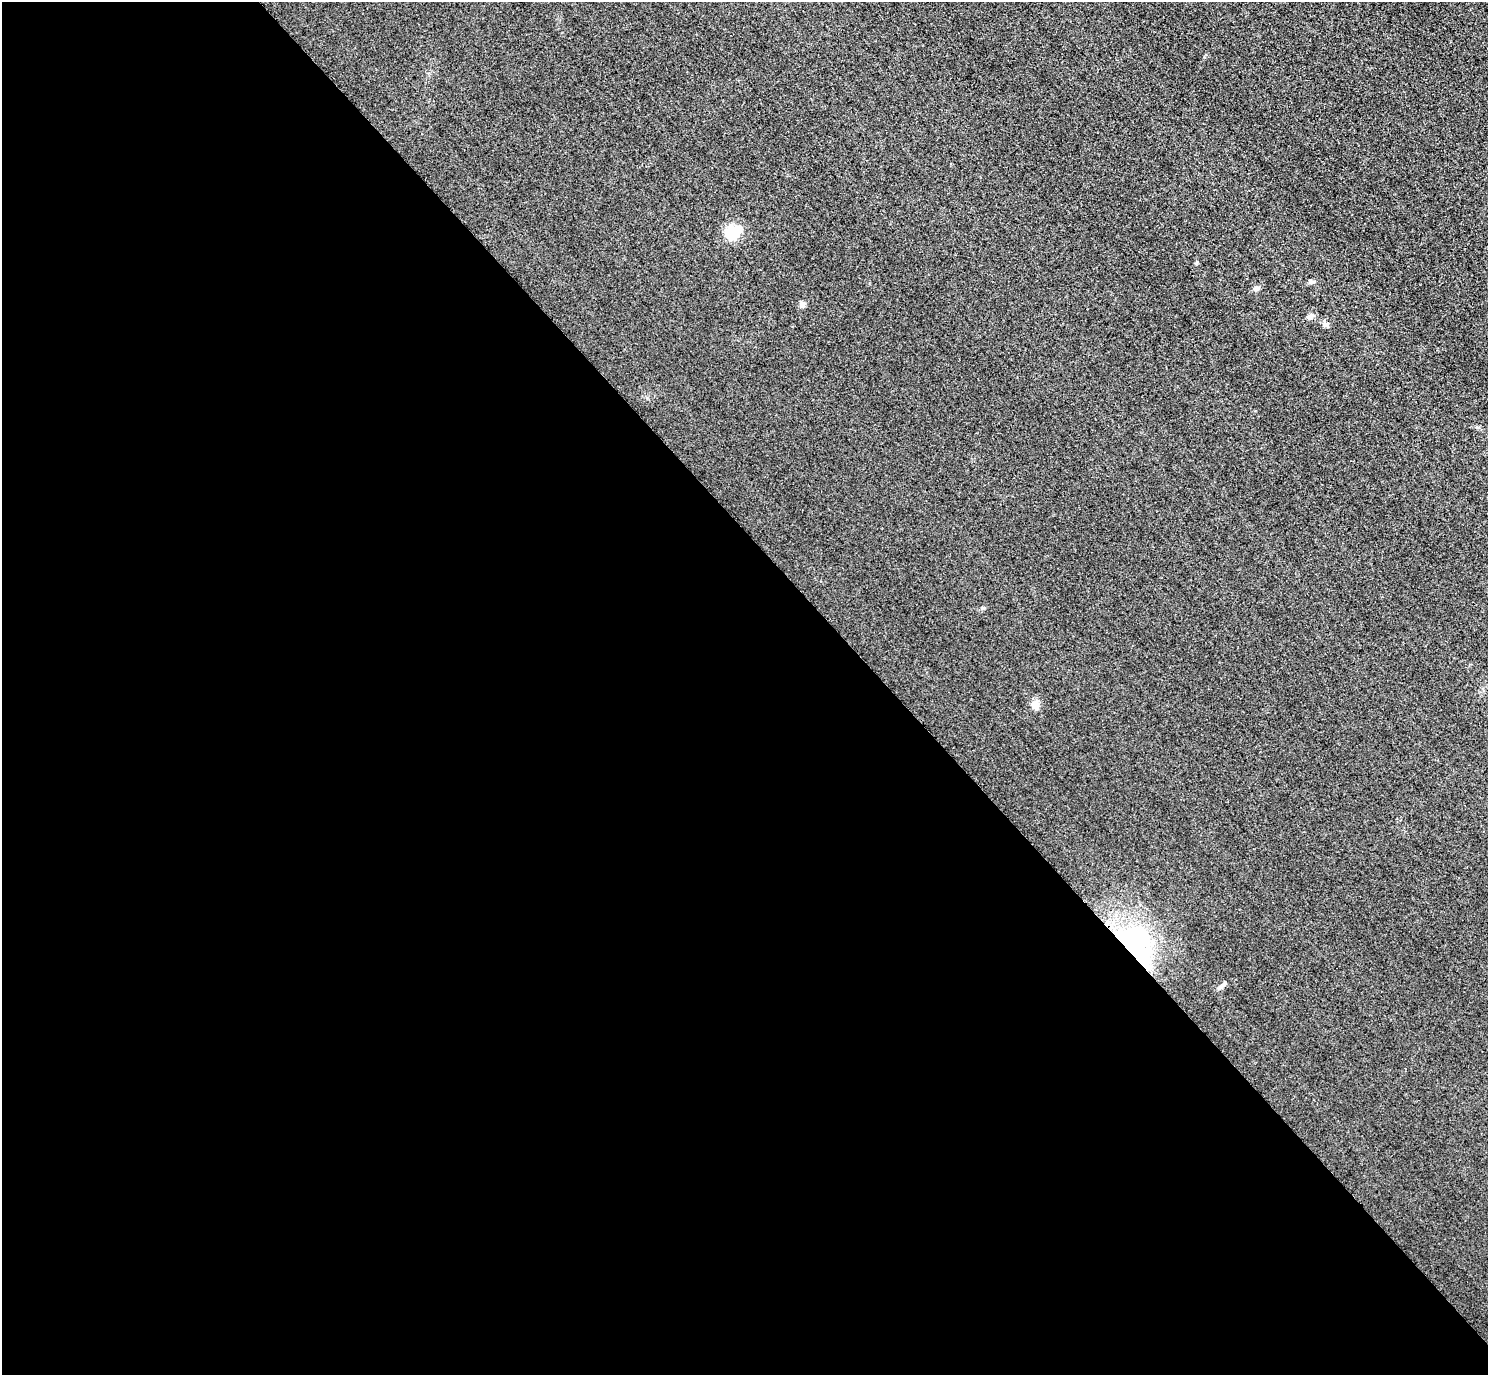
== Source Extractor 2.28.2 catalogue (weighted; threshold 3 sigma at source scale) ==
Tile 9 of 4 x 4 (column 1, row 3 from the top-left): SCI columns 32-1517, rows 1558-2930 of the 6005 x 6003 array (HDU 1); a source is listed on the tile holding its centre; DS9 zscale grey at full resolution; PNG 1490 x 1377 px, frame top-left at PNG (2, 2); no overlay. Shown black and unused: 60% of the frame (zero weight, under 3 of 4 exposures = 3% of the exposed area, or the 3 px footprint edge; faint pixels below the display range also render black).
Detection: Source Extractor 2.28.2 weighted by HDU 2 'WHT'; one run over the whole footprint, this tile lists its part. Background 0.0531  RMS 0.016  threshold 0.0724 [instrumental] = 3 sigma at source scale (4.5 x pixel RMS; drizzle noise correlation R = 1.50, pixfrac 1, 0.05/0.05 arcsec/px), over >= 5 px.
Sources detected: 10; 1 inside a brighter object's white glare — not listed; the other 9 listed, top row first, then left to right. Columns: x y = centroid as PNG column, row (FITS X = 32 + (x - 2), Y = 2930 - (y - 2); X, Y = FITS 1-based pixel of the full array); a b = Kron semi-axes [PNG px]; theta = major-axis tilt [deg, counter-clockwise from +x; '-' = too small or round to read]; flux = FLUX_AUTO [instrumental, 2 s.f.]
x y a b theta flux
732 233 12 12 - 48
1311 281 10 6 -6 3.9
1256 288 8 6 13 4.5
803 304 8 6 -75 4.9
1310 316 9 7 34 5.7
1325 324 8 6 0 4.2
1035 705 14 9 -56 9.8
1137 952 79 30 -53 230
1223 984 9 5 44 4.7
Overlapping masked pixels (flux is a lower limit): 1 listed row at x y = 1137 952